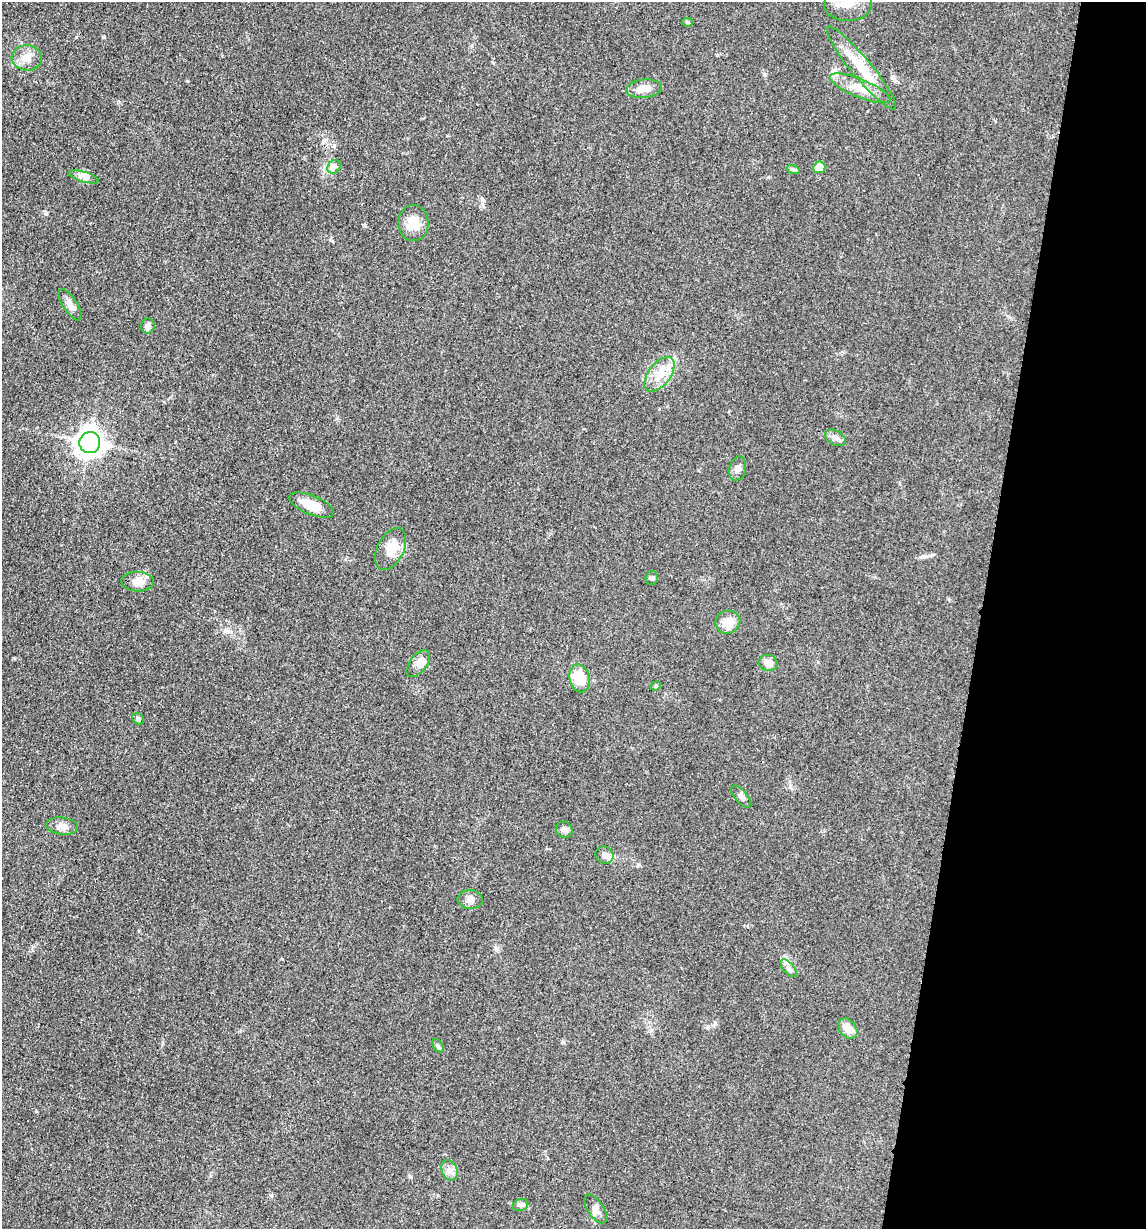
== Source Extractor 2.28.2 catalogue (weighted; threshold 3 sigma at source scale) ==
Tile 8 of 4 x 4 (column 4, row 2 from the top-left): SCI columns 3679-4822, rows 2471-3697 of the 4948 x 4938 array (HDU 1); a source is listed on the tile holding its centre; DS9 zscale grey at full resolution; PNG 1148 x 1231 px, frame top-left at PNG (2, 2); each listed source drawn as its Kron ellipse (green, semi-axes under 4 px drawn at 4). Shown black and unused: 14% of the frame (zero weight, under 3 of 4 exposures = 2% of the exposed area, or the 3 px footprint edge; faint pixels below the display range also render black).
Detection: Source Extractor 2.28.2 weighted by HDU 2 'WHT'; one run over the whole footprint, this tile lists its part. Background 0.0527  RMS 0.0059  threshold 0.0265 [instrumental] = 3 sigma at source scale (4.5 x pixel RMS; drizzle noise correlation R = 1.50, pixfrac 1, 0.05/0.05 arcsec/px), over >= 5 px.
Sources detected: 38; all 38 listed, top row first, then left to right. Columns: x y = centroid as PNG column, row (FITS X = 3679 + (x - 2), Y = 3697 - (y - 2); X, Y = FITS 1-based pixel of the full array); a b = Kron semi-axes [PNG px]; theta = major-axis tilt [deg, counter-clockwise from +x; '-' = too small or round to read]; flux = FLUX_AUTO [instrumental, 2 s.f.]
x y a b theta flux
848 4 24 17 1 12
687 22 5 4 - 0.89
27 58 15 12 -6 6.5
861 68 53 10 -50 20
860 88 32 9 -22 9.6
644 89 18 9 6 6.1
334 167 7 6 - 1.9
819 167 6 6 - 7.5
793 169 7 4 -18 0.95
84 177 15 5 -16 2.9
413 223 18 15 -86 11
70 305 18 7 -57 4
148 326 7 6 - 3.1
660 374 20 11 52 9.7
835 438 11 7 -30 2.7
90 443 10 10 - 440
738 469 12 8 78 2.6
312 505 24 9 -22 11
391 549 22 13 63 8.3
652 578 7 6 - 1.4
138 582 16 10 -3 6.1
728 622 12 11 - 7.7
768 663 9 8 - 5
418 664 16 8 52 3.9
579 678 14 10 -78 15
656 686 5 4 - 0.84
138 719 6 5 - 1
741 797 13 6 -49 2.3
62 826 16 8 -5 3.9
564 830 9 7 -38 2.1
604 855 9 8 - 2.9
470 900 12 9 -1 3.3
789 968 11 5 -49 2.1
848 1029 11 8 -52 7.2
438 1046 7 4 -54 1.1
449 1170 11 7 -66 3.2
521 1205 8 6 20 1.6
596 1209 16 8 -56 3.4
Isophote crosses this tile's border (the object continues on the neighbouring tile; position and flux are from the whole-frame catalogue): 1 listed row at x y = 848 4
Unlisted compact peaks at least as high as the median listed source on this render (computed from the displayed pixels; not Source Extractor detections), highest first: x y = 104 37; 482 199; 365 225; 46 214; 225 631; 324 140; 271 1195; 410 1177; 764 74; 14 658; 715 1023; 708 1027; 493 63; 563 1042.